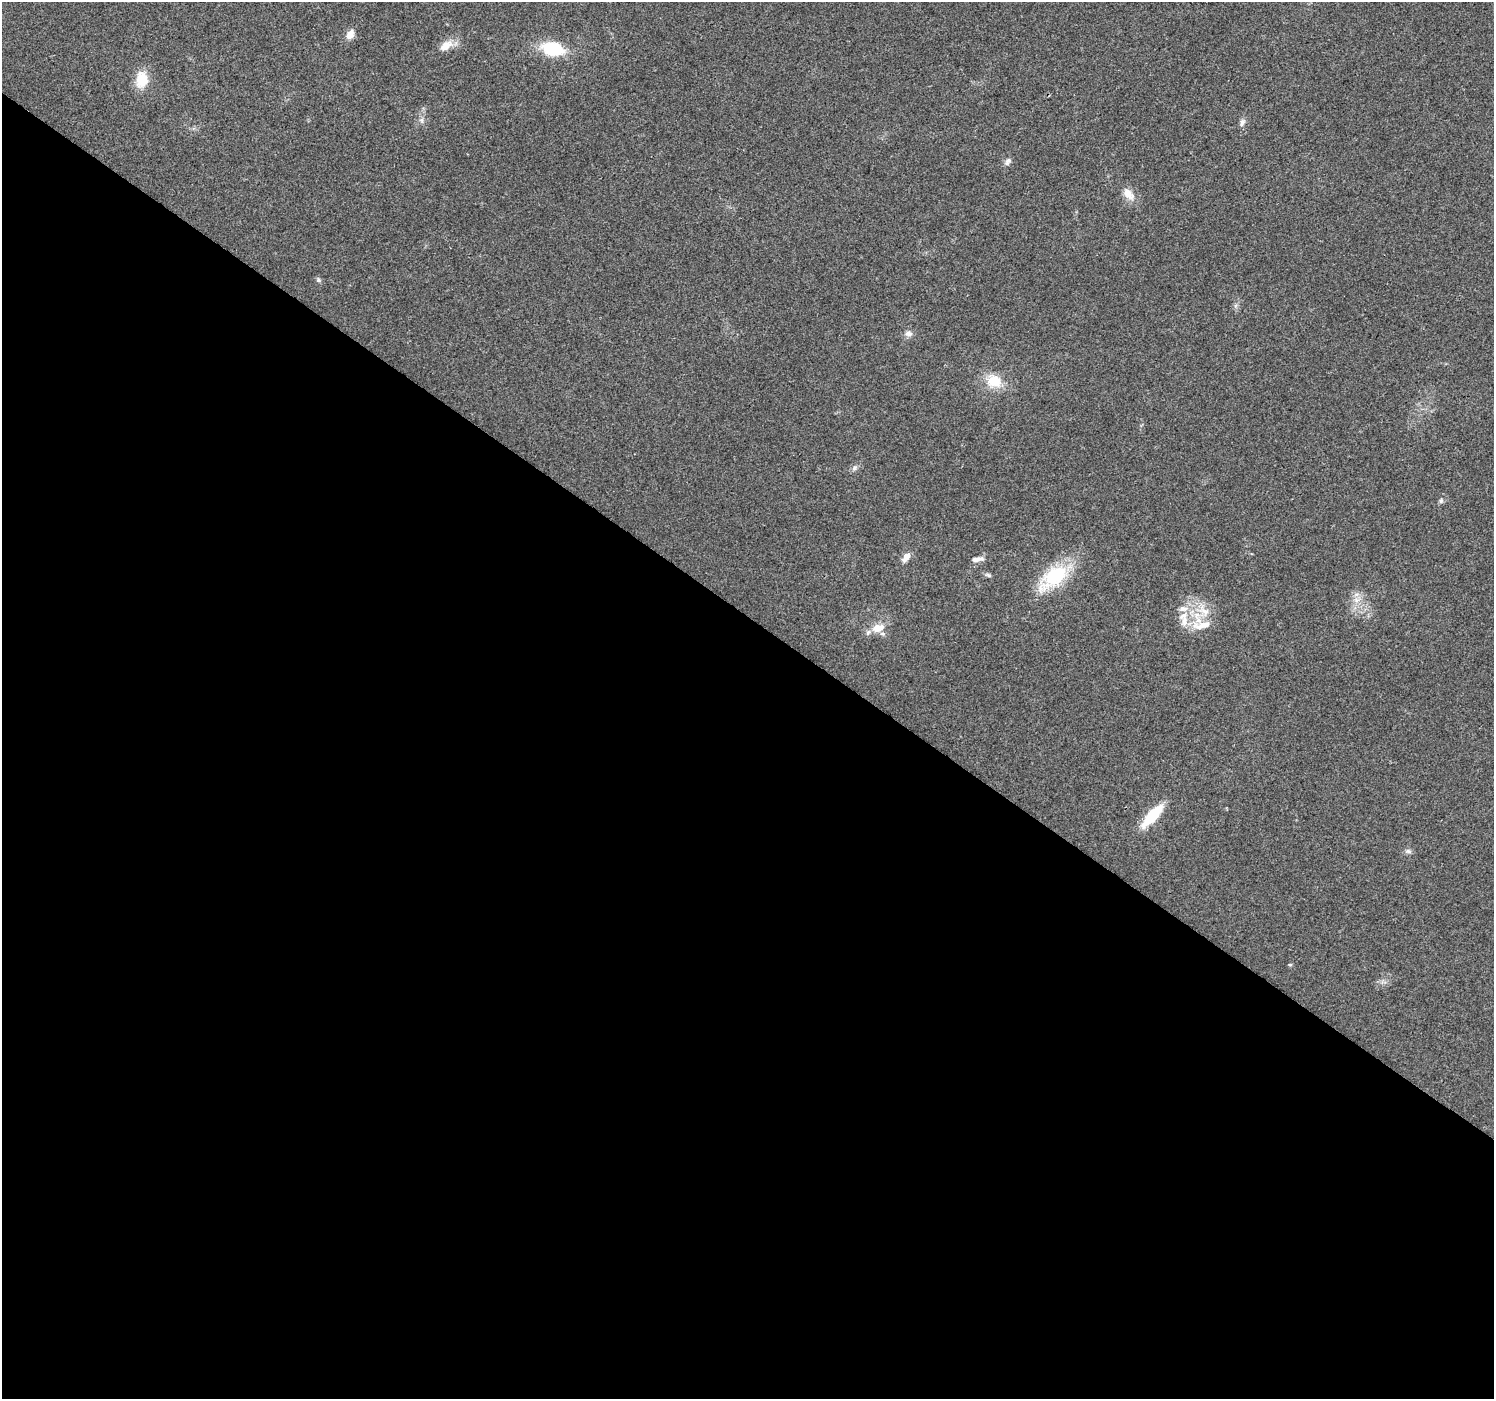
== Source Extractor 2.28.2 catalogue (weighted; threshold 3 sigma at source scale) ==
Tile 14 of 4 x 4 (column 2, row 4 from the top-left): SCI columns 1498-2989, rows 246-1642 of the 5974 x 6013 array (HDU 1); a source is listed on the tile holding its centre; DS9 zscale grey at full resolution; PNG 1496 x 1401 px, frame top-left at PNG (2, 2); no overlay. Shown black and unused: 56% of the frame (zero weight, under 2 of 3 exposures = <1% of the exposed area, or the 3 px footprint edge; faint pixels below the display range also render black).
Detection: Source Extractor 2.28.2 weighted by HDU 2 'WHT'; one run over the whole footprint, this tile lists its part. Background 0.0326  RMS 0.0065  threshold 0.0291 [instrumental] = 3 sigma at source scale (4.5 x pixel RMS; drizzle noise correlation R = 1.50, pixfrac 1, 0.0396/0.0396 arcsec/px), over >= 5 px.
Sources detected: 27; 3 inside a brighter listed object's ellipse — not listed separately; the other 24 listed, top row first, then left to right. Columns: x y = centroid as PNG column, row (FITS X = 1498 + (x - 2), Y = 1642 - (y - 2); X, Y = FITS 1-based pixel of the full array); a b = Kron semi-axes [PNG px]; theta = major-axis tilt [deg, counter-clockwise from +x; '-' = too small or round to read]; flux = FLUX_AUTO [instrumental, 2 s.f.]
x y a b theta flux
350 34 10 8 59 5.6
446 46 18 10 36 8.2
553 49 22 13 -10 32
142 79 17 12 83 16
421 120 8 6 -73 1.9
1242 122 12 6 68 2.5
1008 161 11 6 57 2.3
1128 194 20 11 -49 7.5
318 280 6 6 - 1.4
908 334 9 9 - 3.1
994 381 19 16 -17 16
854 468 9 6 42 2
1441 501 8 5 64 1.4
906 557 13 7 52 4.6
976 559 12 6 15 3.7
988 575 9 5 -19 1.5
1054 577 33 16 40 49
1356 600 9 7 0 3.7
1203 611 26 14 -33 14
1184 621 17 9 85 7.5
878 628 19 11 18 9.7
1152 816 27 9 48 26
1408 851 10 6 -10 1.9
1290 965 6 4 0 0.7